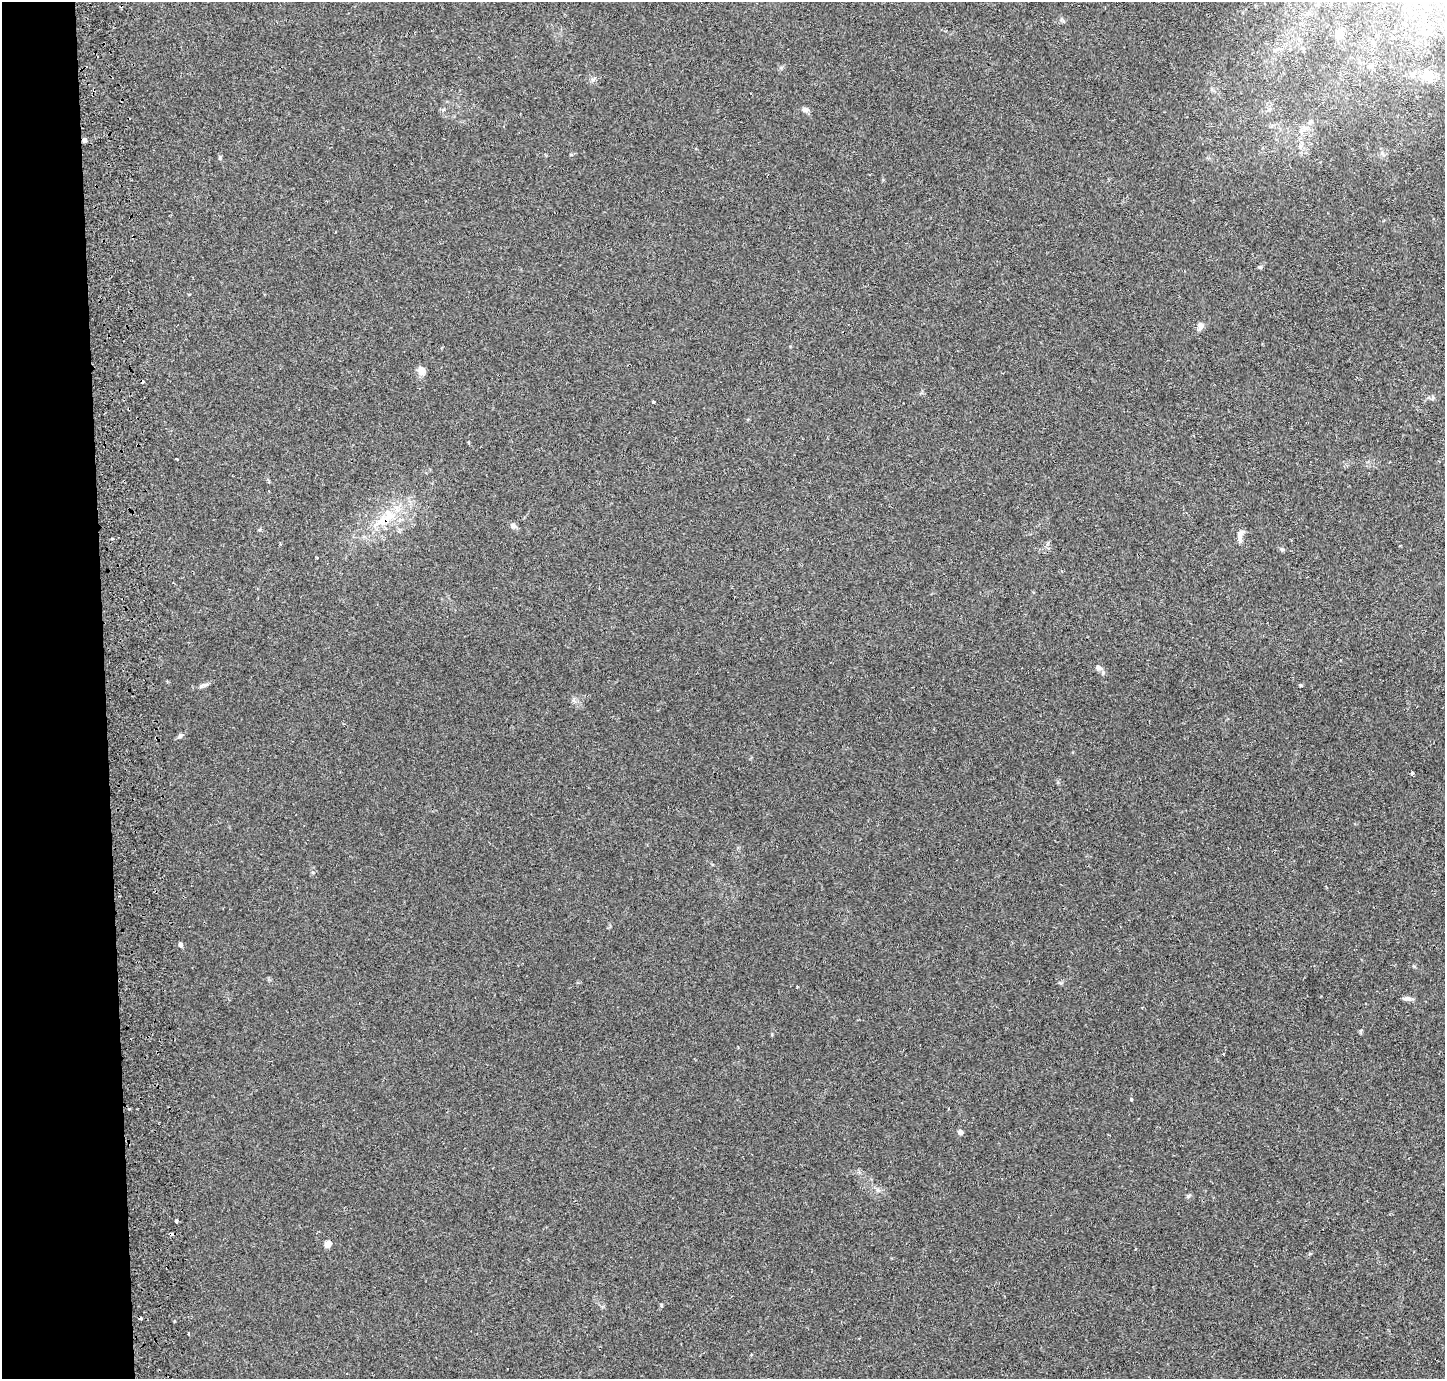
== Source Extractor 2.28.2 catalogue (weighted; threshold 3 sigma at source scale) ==
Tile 4 of 3 x 3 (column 1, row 2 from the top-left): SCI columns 57-1499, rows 1472-2848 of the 4443 x 4318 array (HDU 1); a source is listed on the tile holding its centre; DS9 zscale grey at full resolution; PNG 1447 x 1381 px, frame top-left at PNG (2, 2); no overlay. Shown black and unused: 7% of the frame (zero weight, under 2 of 3 exposures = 3% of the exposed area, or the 3 px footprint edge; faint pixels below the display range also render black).
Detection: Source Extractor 2.28.2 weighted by HDU 2 'WHT'; one run over the whole footprint, this tile lists its part. Background 0.0196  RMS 0.0062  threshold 0.028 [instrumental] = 3 sigma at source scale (4.5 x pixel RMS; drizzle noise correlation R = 1.50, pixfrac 1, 0.05/0.05 arcsec/px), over >= 5 px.
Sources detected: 29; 3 cosmic-ray / hot-pixel residue — not listed; the other 26 listed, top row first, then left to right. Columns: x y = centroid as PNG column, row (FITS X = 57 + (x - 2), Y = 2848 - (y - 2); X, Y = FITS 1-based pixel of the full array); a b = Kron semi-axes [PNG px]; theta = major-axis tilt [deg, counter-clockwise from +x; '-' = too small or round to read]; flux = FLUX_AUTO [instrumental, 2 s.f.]
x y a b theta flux
1339 34 10 9 - 7.2
1428 76 15 14 - 6.6
805 109 9 6 -6 2.1
84 140 4 4 - 2
1260 267 5 4 - 1.1
1200 326 13 6 69 2.6
421 371 12 9 89 3.7
654 402 3 3 - 0.94
176 459 3 2 - 0.73
389 517 30 12 29 17
513 526 10 6 -25 2
1240 535 16 7 74 3.2
112 538 3 3 - 1.3
1282 549 6 5 - 1.2
1098 668 8 7 - 1.8
206 684 11 5 16 1.8
1301 685 5 4 - 0.71
180 736 8 5 46 1.4
1412 773 4 3 - 1.4
180 945 6 5 - 1.4
1407 998 12 6 -6 2.2
1131 1099 3 3 - 1.2
960 1132 5 5 - 2.9
176 1221 3 3 - 1.8
327 1244 5 5 - 7.4
188 1333 3 2 - 0.89
Overlapping masked pixels (flux is a lower limit): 2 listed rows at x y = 84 140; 389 517
Unlisted compact peaks at least as high as the median listed source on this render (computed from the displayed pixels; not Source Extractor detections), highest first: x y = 1188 1196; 661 1305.